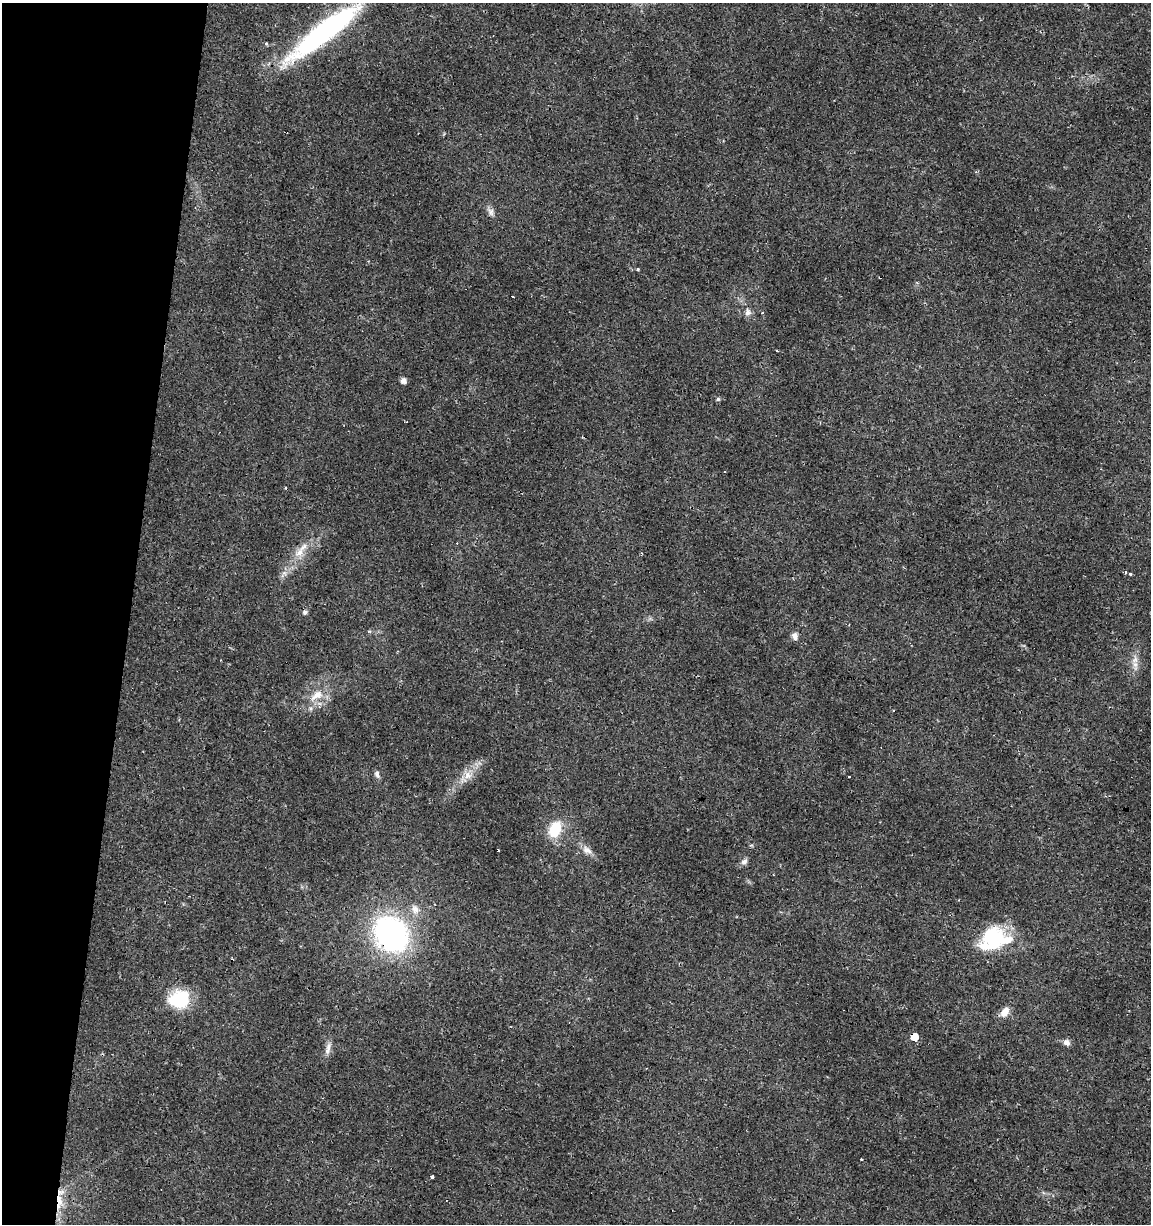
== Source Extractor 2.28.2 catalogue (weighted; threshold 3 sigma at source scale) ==
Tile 9 of 4 x 4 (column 1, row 3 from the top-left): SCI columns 288-1436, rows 1223-2444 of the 5107 x 4898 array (HDU 1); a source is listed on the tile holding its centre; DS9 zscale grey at full resolution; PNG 1153 x 1226 px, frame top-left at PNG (2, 3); no overlay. Shown black and unused: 11% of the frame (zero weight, under 2 of 3 exposures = <1% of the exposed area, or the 3 px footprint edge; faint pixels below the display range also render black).
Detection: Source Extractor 2.28.2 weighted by HDU 2 'WHT'; one run over the whole footprint, this tile lists its part. Background 0.0135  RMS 0.0032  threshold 0.0142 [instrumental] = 3 sigma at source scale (4.5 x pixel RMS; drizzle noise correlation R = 1.50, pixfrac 1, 0.0396/0.0396 arcsec/px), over >= 5 px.
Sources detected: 43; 10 cosmic-ray / hot-pixel residue — not listed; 3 inside a brighter listed object's ellipse — not listed separately; the other 30 listed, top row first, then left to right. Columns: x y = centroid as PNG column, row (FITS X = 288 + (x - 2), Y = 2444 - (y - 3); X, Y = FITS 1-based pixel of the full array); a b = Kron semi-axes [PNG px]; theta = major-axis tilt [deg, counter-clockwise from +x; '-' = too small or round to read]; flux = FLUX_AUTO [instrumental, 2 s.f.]
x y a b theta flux
324 31 87 18 38 63
490 212 12 7 -62 1.5
638 269 4 3 - 0.37
513 297 2 2 - 0.27
748 312 10 9 - 1.5
403 381 5 5 - 2
718 399 5 5 - 0.49
300 552 14 11 42 3.5
1125 572 3 3 - 0.86
1130 573 3 3 - 1.5
305 612 7 5 32 0.72
795 636 10 8 -87 1.4
1135 660 12 8 64 2.1
316 695 22 11 35 5.1
377 774 10 7 -73 1.1
467 775 13 9 -76 2.5
555 829 15 10 67 10
587 850 15 8 -37 2.2
744 862 9 7 44 1.2
415 909 12 10 -54 2.3
391 934 28 23 -50 90
992 939 32 25 32 20
180 999 21 17 26 17
1005 1012 13 9 59 2.6
914 1037 5 5 - 5.3
1066 1042 9 7 -39 1.4
328 1048 18 6 76 1.9
861 1159 3 2 - 0.26
432 1177 4 3 - 1.1
59 1202 13 8 -61 3.2
Overlapping masked pixels (flux is a lower limit): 3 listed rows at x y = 391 934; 914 1037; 59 1202